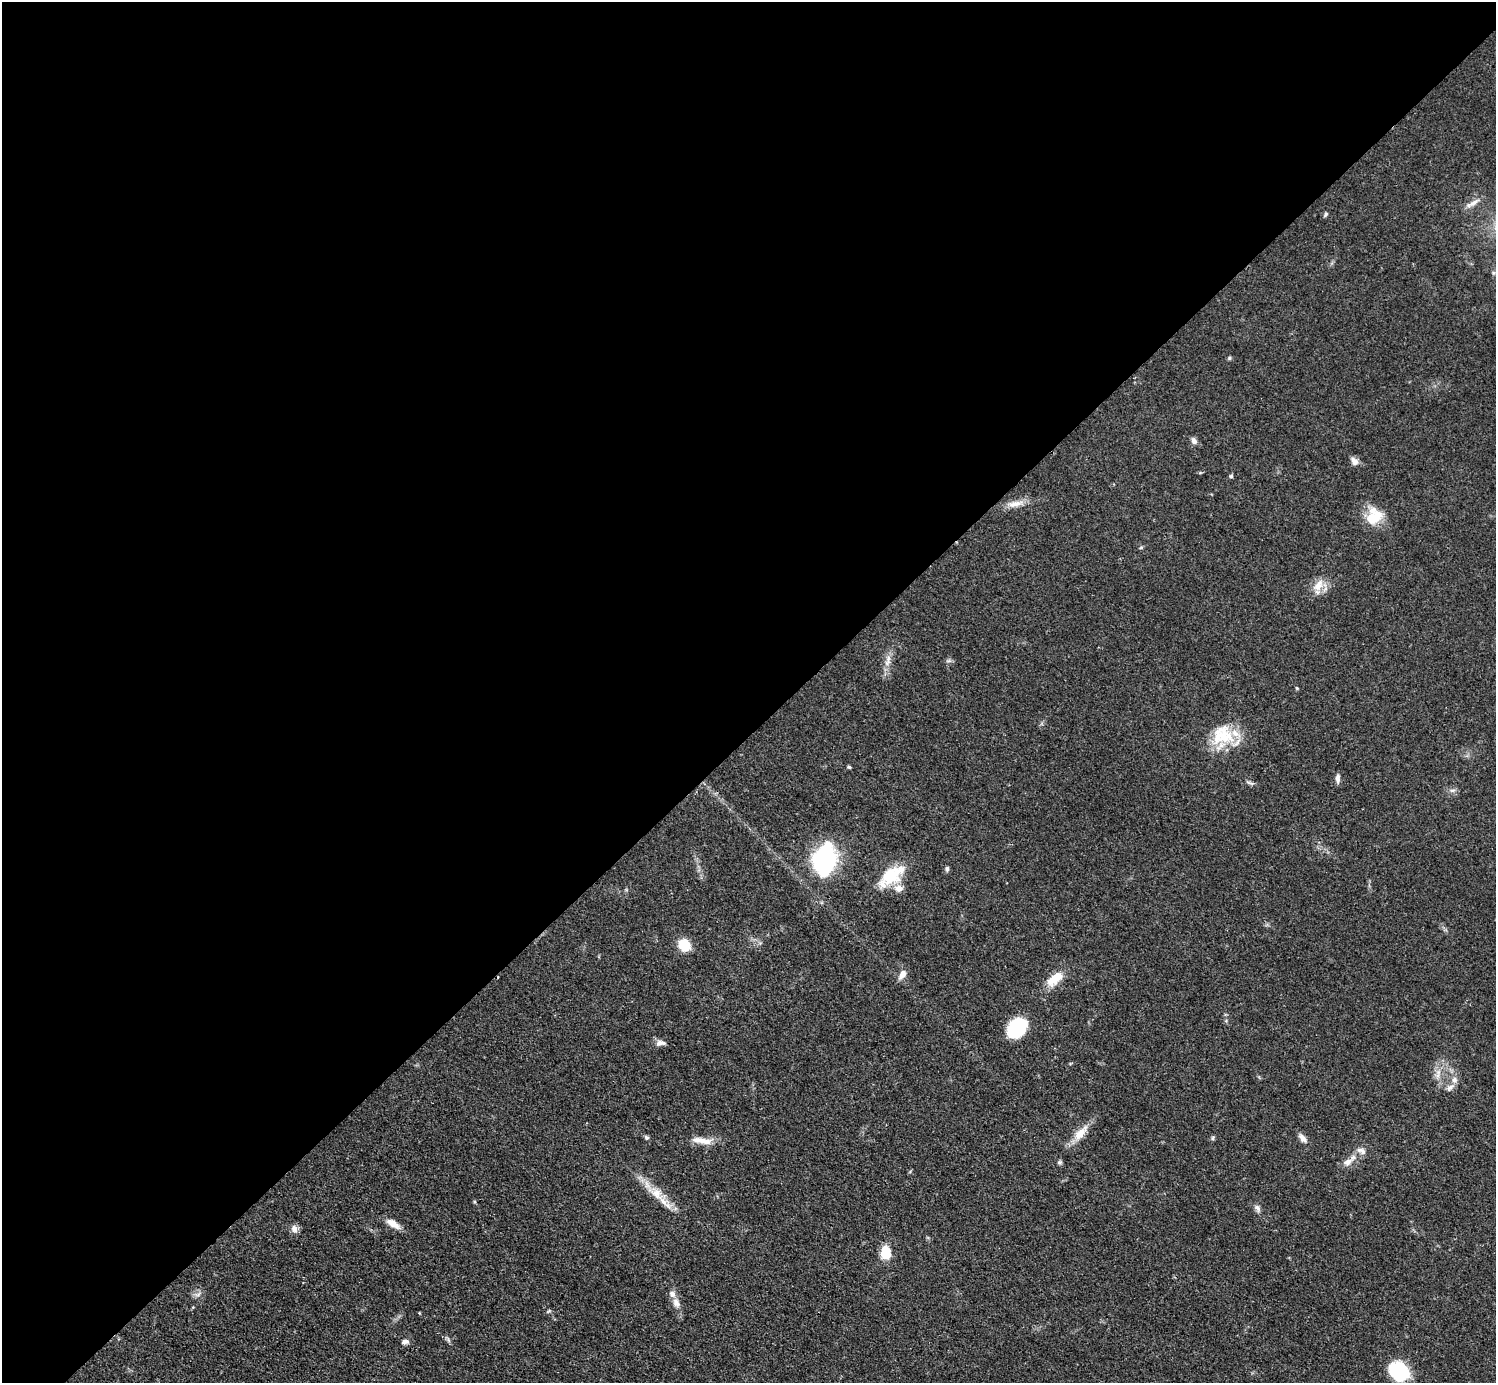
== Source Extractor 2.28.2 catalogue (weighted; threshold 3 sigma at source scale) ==
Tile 2 of 4 x 4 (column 2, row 1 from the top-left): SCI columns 1503-2996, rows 4450-5830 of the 5993 x 5993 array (HDU 1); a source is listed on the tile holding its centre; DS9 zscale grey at full resolution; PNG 1498 x 1385 px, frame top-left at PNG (2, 2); no overlay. Shown black and unused: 53% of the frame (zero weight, under 3 of 4 exposures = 1% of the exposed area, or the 3 px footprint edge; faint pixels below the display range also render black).
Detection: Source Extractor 2.28.2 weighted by HDU 2 'WHT'; one run over the whole footprint, this tile lists its part. Background 0.0501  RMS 0.0052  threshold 0.0236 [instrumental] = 3 sigma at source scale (4.5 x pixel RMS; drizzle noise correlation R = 1.50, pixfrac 1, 0.05/0.05 arcsec/px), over >= 5 px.
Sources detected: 50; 1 cosmic-ray / hot-pixel residue — not listed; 4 inside a brighter listed object's ellipse — not listed separately; the other 45 listed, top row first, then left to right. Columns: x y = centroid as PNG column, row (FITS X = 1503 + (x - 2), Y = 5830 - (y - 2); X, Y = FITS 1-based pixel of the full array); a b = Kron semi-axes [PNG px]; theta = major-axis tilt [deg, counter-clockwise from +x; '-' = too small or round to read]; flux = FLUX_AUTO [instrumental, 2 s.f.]
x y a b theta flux
1473 203 20 6 33 3.4
1325 214 7 5 53 0.94
1229 358 5 5 - 0.73
1194 441 10 7 -62 1.9
1354 461 11 7 -51 2.9
1231 476 5 5 - 0.86
1015 504 24 8 10 5.6
1374 517 24 15 26 13
1318 585 20 11 55 6.7
888 661 20 7 73 4.6
949 661 7 4 -17 1
1297 688 5 4 - 0.58
1222 735 32 27 13 23
849 767 5 3 - 0.85
1338 778 11 5 -90 2.1
1452 790 9 4 8 1.3
824 860 34 22 80 68
947 869 6 5 - 1.2
889 876 26 23 21 19
684 945 13 11 -47 12
902 974 12 7 56 4
1055 979 25 12 38 9.8
1017 1028 22 16 53 28
661 1043 13 7 4 2.7
1438 1072 9 6 84 2.8
1454 1080 9 8 - 2.9
1450 1087 11 7 36 2.4
1080 1133 27 10 47 8.2
646 1137 6 5 - 1
1213 1138 7 5 62 0.85
1303 1138 14 7 -49 2.9
701 1140 30 8 -8 6.7
1361 1151 14 8 -23 2.9
1060 1162 6 5 - 0.93
1347 1162 13 9 28 4
657 1194 22 13 -47 9.7
1257 1208 11 6 -68 1.9
393 1224 17 7 -32 5.8
294 1229 11 8 -68 2.7
886 1253 13 9 -89 12
198 1294 10 4 30 1.5
676 1303 13 8 -61 3.5
448 1340 7 4 -71 0.97
405 1341 9 6 3 2
1399 1371 22 17 -38 30